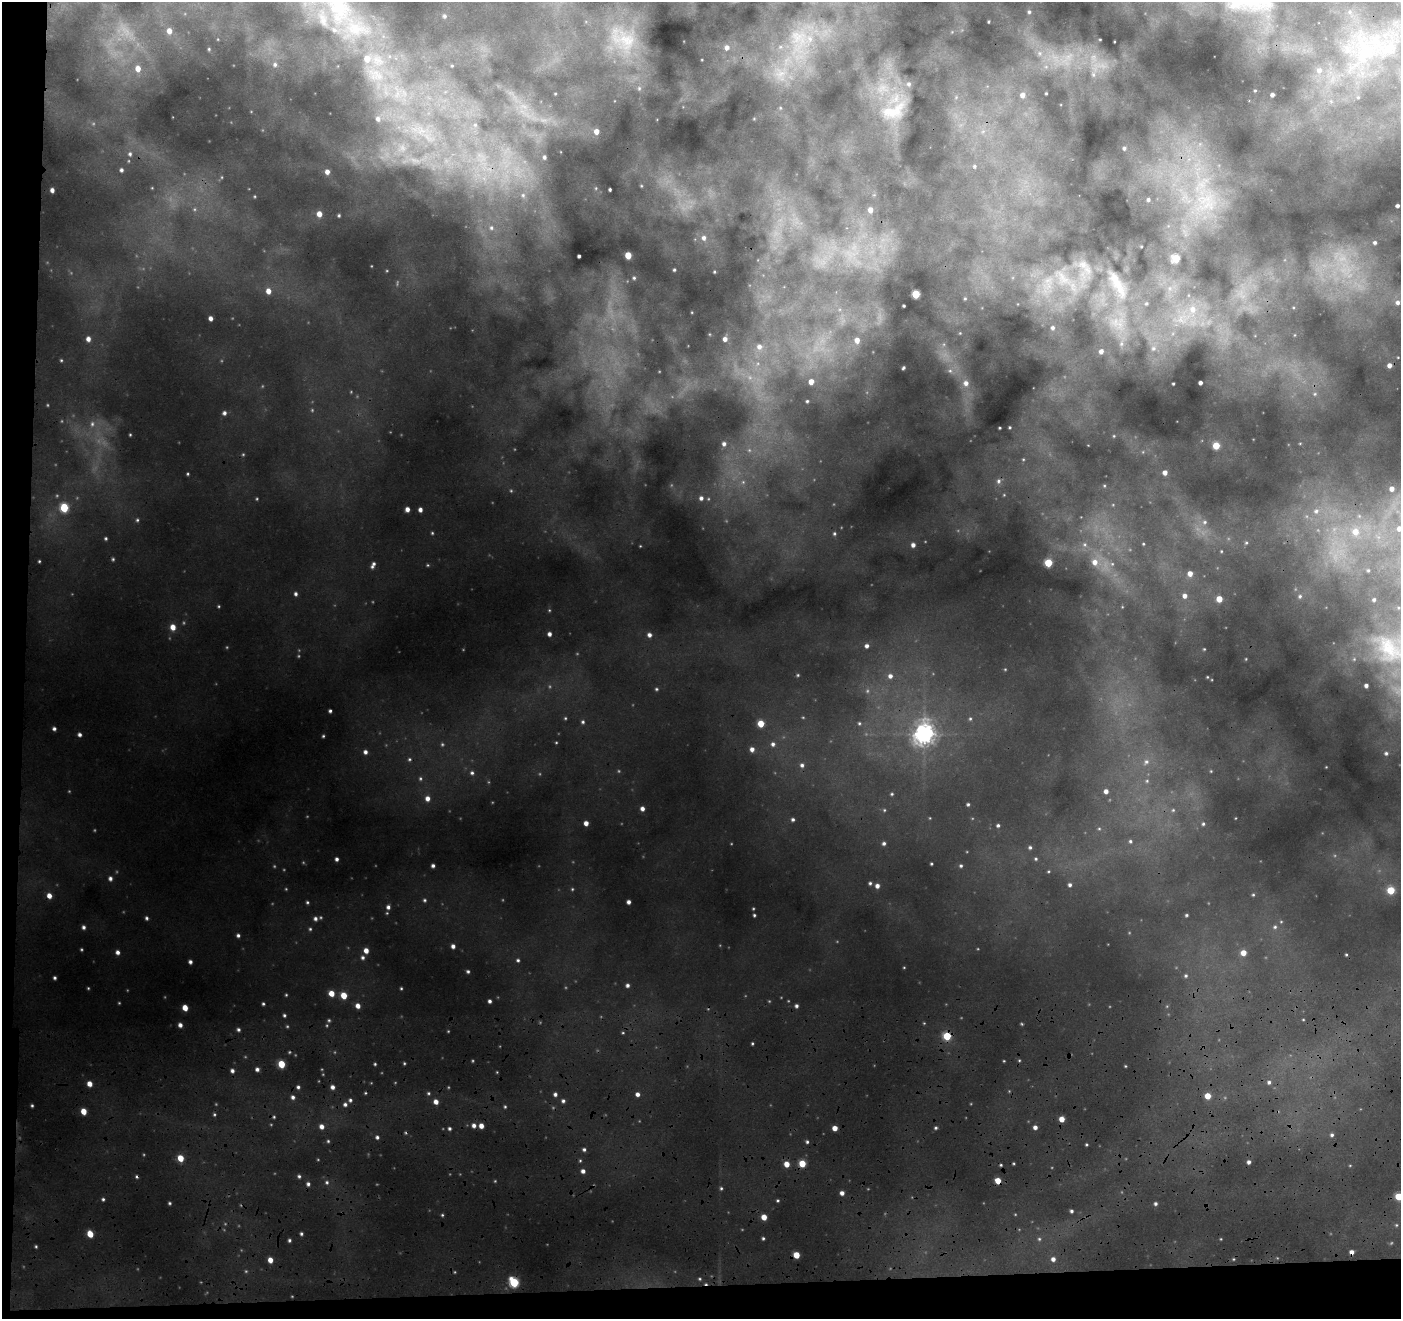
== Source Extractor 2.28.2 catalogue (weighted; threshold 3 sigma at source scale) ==
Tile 7 of 3 x 3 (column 1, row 3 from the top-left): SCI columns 16-1414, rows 576-1892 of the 4234 x 5101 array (HDU 1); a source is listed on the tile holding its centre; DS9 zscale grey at full resolution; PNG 1403 x 1321 px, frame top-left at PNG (2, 2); no overlay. Shown black and unused: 5% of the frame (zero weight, under 3 of 4 exposures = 24% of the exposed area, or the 3 px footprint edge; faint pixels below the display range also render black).
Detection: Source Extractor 2.28.2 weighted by HDU 2 'WHT'; one run over the whole footprint, this tile lists its part. Background 0.157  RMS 0.019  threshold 0.0835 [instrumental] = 3 sigma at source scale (4.5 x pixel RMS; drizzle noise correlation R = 1.50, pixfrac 1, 0.05/0.05 arcsec/px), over >= 5 px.
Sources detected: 251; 1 too faint to see at this stretch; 1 cosmic-ray / hot-pixel residue — not listed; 2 inside a brighter listed object's ellipse — not listed separately; the other 247 listed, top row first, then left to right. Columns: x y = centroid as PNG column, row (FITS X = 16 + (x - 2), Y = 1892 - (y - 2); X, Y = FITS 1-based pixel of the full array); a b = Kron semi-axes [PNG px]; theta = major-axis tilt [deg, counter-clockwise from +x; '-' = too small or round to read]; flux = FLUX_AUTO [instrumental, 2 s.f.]
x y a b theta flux
339 8 47 33 -65 180
1029 12 4 4 - 2.3
444 16 6 5 - 3.5
169 31 5 5 - 9.6
810 39 7 5 -46 5.5
627 40 24 15 -22 51
727 47 6 5 - 5.5
1366 53 33 22 49 130
367 59 8 7 - 18
275 64 6 5 - 3.4
138 68 6 5 - 13
1319 70 7 6 - 6.8
909 84 6 5 - 3.6
639 88 5 5 - 2.3
1255 90 2 2 - 1.1
1046 93 3 2 - 1.3
1022 95 6 5 - 8.4
1272 95 3 3 - 3.8
893 111 37 17 21 52
378 119 7 6 - 5.8
475 125 6 4 18 2.7
596 131 5 5 - 9.5
1124 148 3 3 - 2.5
130 154 4 4 - 2.6
544 157 4 4 - 3.4
974 166 6 4 23 2.9
121 170 4 4 - 2.9
327 172 5 5 - 6.9
610 189 3 2 - 2.1
52 190 4 4 - 5.5
523 195 7 5 -46 4.6
1148 200 5 4 - 3.1
1208 204 17 6 26 23
1397 206 3 3 - 3.8
870 210 5 5 - 9.9
319 214 5 4 - 11
339 215 3 3 - 1.7
491 228 7 5 -89 4.3
704 238 6 5 - 4.9
1375 243 3 3 - 3
628 255 5 4 - 29
579 256 3 3 - 3.1
1176 258 5 5 - 62
1083 265 9 6 -18 8.9
674 270 3 2 - 1.7
634 278 4 3 - 2
1117 283 39 8 -62 26
268 291 6 5 - 9.6
916 294 5 4 - 49
965 299 5 3 - 1.7
1398 302 5 5 - 4.5
1193 309 9 9 - 14
211 318 4 3 - 5.9
1053 328 6 6 - 4.3
88 339 5 5 - 6.4
725 339 5 5 - 6.9
857 340 5 5 - 10
759 347 9 9 - 13
1153 348 6 5 - 4
1101 351 4 4 - 6.3
61 360 5 3 - 1.4
1389 365 4 4 - 6.6
903 368 4 2 - 2
950 371 6 4 -18 3
811 381 5 5 - 11
966 383 7 6 - 7.7
1200 383 3 3 - 4.9
1173 384 3 2 - 1.6
807 401 3 3 - 1.7
224 413 5 5 - 3.9
92 424 6 5 - 3.9
724 444 5 4 - 4.2
1216 446 5 4 - 35
1165 472 4 4 - 8
998 481 6 5 - 3.6
1392 489 4 4 - 7.5
701 498 5 5 - 4.4
64 507 5 5 - 55
407 509 4 4 - 7
420 510 4 4 - 5.6
1316 511 7 6 - 7.5
137 520 5 4 - 2
1205 522 5 5 - 2.9
1399 528 7 6 - 9.3
1355 532 9 9 - 21
432 533 4 4 - 1.5
834 533 5 4 - 2.1
106 538 4 4 - 1.9
913 545 5 5 - 5.7
113 559 4 4 - 1.8
39 561 4 3 - 1.5
1095 562 8 7 - 13
1048 563 5 5 - 44
373 565 9 4 66 4.8
1368 570 5 4 - 2.5
1190 573 5 4 - 10
296 594 4 4 - 3.4
1185 596 5 4 - 6.3
1300 596 5 5 - 2.8
1219 599 4 4 - 20
1374 600 4 3 - 2.6
173 627 6 5 - 13
549 634 4 3 - 4.8
649 635 5 5 - 5.2
867 646 5 4 - 4.8
1389 648 29 18 -63 57
798 675 5 3 - 1.6
890 676 6 6 - 6.2
1366 685 4 3 - 4.2
656 689 4 4 - 1.9
330 711 3 3 - 2.4
970 719 5 3 - 1.9
583 722 5 4 - 2.3
859 723 4 4 - 1.9
761 724 5 4 - 26
54 729 4 4 - 3.4
924 734 7 7 - 770
80 735 4 4 - 3.9
323 736 4 3 - 1.5
773 744 5 5 - 4.1
752 749 5 5 - 6.5
365 752 5 4 - 4.7
1386 753 5 4 - 2.7
409 759 5 4 - 2.3
1146 762 7 5 -19 4.1
802 765 5 4 - 3.4
472 773 5 4 - 2.9
1106 791 4 4 - 7.2
892 794 4 4 - 1.7
427 798 6 5 - 7.6
968 804 3 3 - 2
642 809 4 4 - 5.6
1173 810 4 4 - 1.8
793 819 4 4 - 2.9
586 823 4 4 - 7.9
1203 824 4 4 - 2.3
998 825 4 3 - 2.7
1130 841 5 4 - 2.5
884 843 4 4 - 3
1030 847 5 4 - 2.6
337 859 4 3 - 3.4
1036 859 4 4 - 2
931 864 3 2 - 1.5
433 866 4 4 - 3.5
961 866 4 4 - 2.1
110 878 5 5 - 4.1
870 883 4 4 - 2.4
1070 885 4 4 - 3.3
877 886 5 5 - 6
1391 890 5 5 - 43
1253 895 4 3 - 1.5
49 896 5 5 - 9
425 900 5 4 - 2.2
307 902 4 3 - 1.9
628 902 4 3 - 4.1
388 907 6 5 - 4.4
754 915 3 3 - 1.9
1186 915 3 3 - 1.8
147 918 5 3 - 2.7
315 919 5 5 - 4.1
84 927 5 4 - 3.5
1275 927 5 4 - 2.5
310 929 4 4 - 1.8
238 935 5 4 - 3.2
453 946 4 4 - 4.9
366 951 5 4 - 9.6
118 952 5 4 - 4.6
1243 953 5 5 - 14
1346 955 4 2 - 1.3
363 957 5 5 - 3.3
518 960 5 4 - 2.4
190 962 4 4 - 3.7
468 971 4 3 - 2.4
1186 976 4 4 - 2
54 978 4 4 - 2.4
627 985 4 4 - 3.7
401 988 4 3 - 1.4
331 993 5 5 - 15
344 995 5 5 - 21
490 1001 3 3 - 3.4
263 1004 4 3 - 2
358 1006 5 5 - 8.2
796 1006 4 4 - 3.3
185 1008 5 4 - 14
284 1015 4 4 - 2.2
329 1020 5 3 - 1.9
180 1025 5 4 - 5.2
238 1030 4 4 - 3
947 1036 5 5 - 47
281 1064 5 4 - 33
375 1064 4 3 - 1.7
257 1069 4 4 - 4.2
232 1071 4 4 - 4
1269 1082 5 4 - 3
90 1084 5 4 - 10
298 1087 4 4 - 2.7
333 1087 4 4 - 5.3
555 1094 4 4 - 3.9
638 1094 4 4 - 5.6
1208 1096 5 4 - 19
293 1097 5 4 - 3.9
350 1100 4 4 - 2.6
563 1101 4 4 - 3
436 1102 5 4 - 8.5
345 1104 5 4 - 3.6
32 1106 5 3 - 1.9
84 1111 5 4 - 16
1062 1119 4 4 - 14
474 1125 5 4 - 5.4
321 1126 5 4 - 7.1
481 1126 4 4 - 9.2
1035 1127 4 4 - 5.5
449 1128 4 4 - 2.7
835 1128 4 4 - 11
936 1128 4 3 - 2.1
1332 1135 5 4 - 2.9
377 1137 4 3 - 3.1
328 1141 4 4 - 1.6
807 1142 4 4 - 2.3
584 1149 5 4 - 2.7
180 1158 5 4 - 23
1249 1162 4 3 - 4.3
802 1163 5 4 - 31
787 1164 5 5 - 14
1001 1165 4 2 - 1.4
583 1171 5 4 - 5.5
299 1176 4 4 - 2.4
998 1181 4 4 - 21
327 1182 4 4 - 2.3
308 1184 4 4 - 3.4
721 1188 4 4 - 1.9
842 1193 4 4 - 5.9
1399 1196 5 4 - 34
103 1199 4 3 - 2.2
170 1203 5 3 - 1.9
1156 1204 4 4 - 3
1071 1211 4 3 - 2.6
764 1217 4 4 - 16
90 1234 5 4 - 24
301 1234 4 3 - 2.4
763 1238 4 3 - 2
289 1240 4 4 - 2.2
1352 1252 4 4 - 6.1
796 1255 5 4 - 26
1053 1259 5 5 - 5.8
270 1260 5 4 - 10
514 1282 6 5 - 84
Overlapping masked pixels (flux is a lower limit): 2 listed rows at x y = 998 1181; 1352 1252
Isophote crosses this tile's border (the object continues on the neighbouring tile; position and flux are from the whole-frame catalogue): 3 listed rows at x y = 339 8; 1399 528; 1399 1196